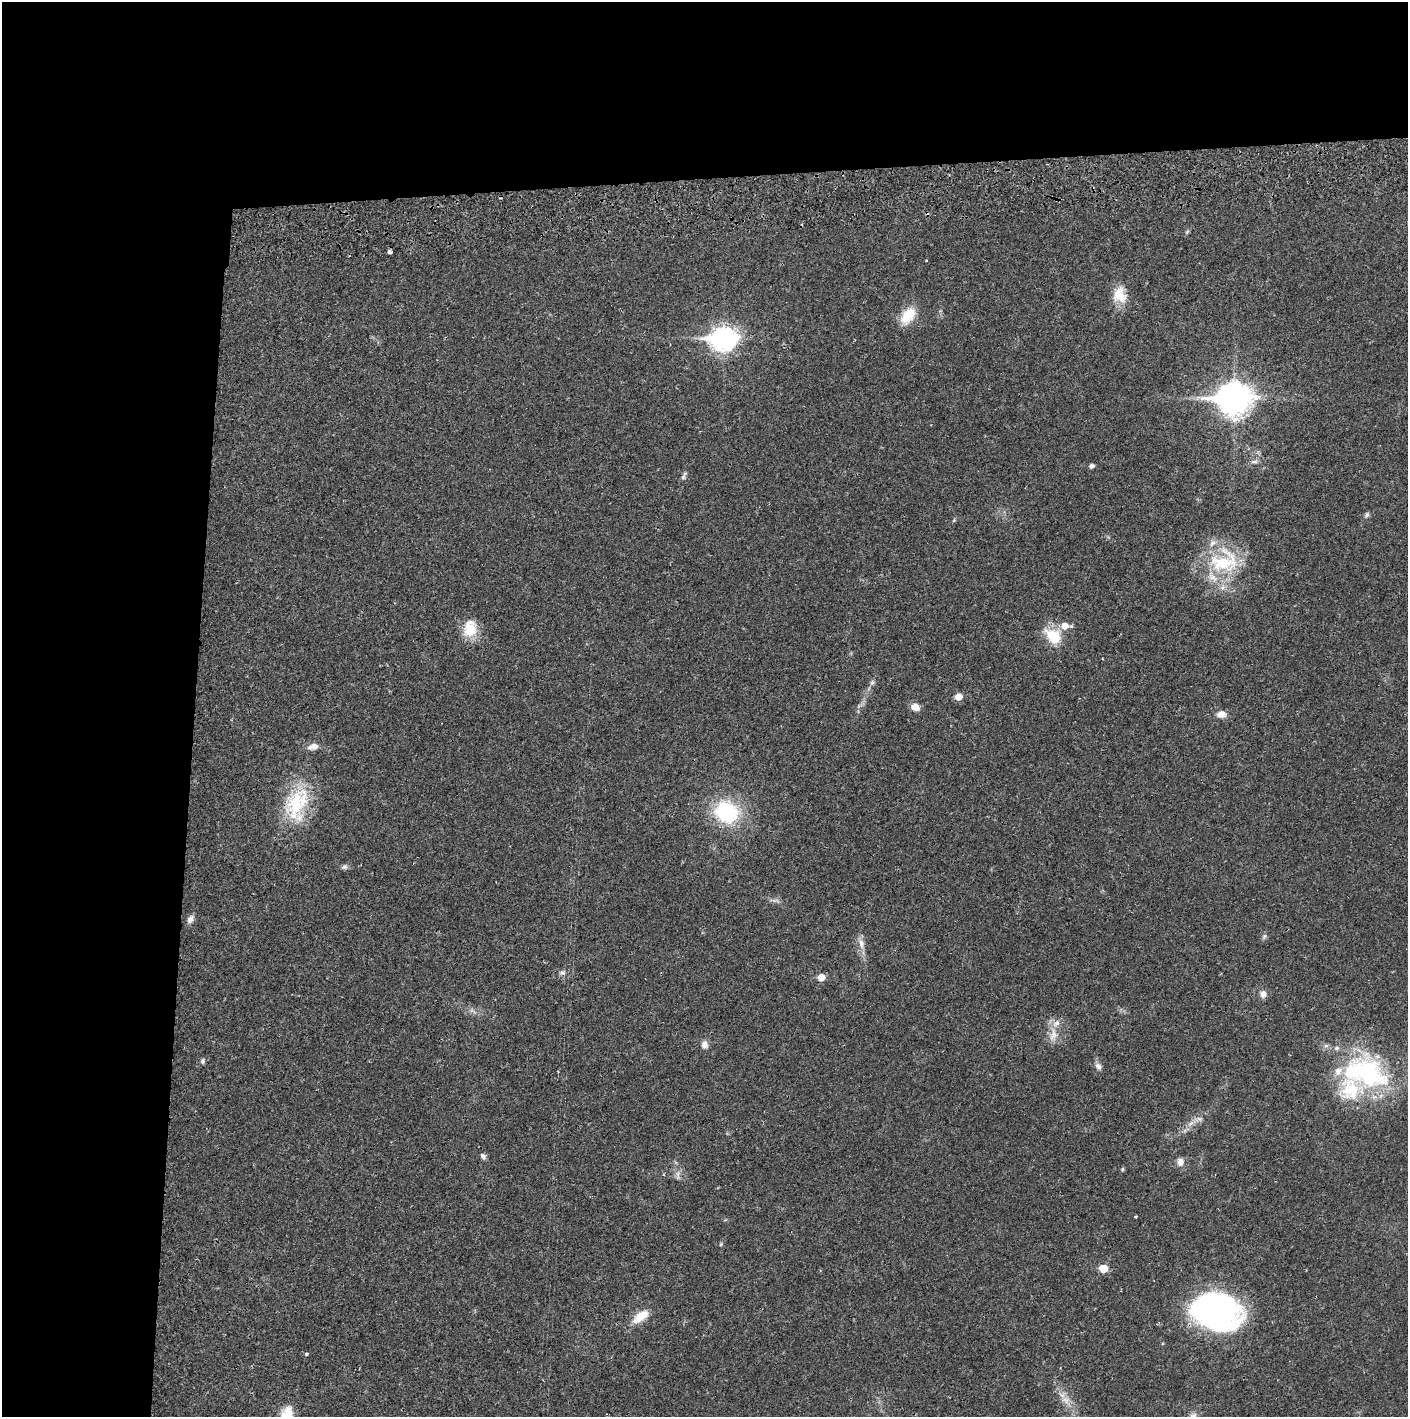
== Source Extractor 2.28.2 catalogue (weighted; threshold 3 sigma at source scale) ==
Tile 1 of 3 x 3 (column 1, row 1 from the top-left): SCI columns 4-1409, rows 2886-4300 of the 4227 x 4359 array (HDU 1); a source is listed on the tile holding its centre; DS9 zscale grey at full resolution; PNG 1410 x 1419 px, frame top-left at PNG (2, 2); no overlay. Shown black and unused: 24% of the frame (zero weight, under 2 of 3 exposures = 3% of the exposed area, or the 3 px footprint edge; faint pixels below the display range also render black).
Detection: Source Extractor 2.28.2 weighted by HDU 2 'WHT'; one run over the whole footprint, this tile lists its part. Background 0.0223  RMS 0.0035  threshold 0.0157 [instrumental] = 3 sigma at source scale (4.5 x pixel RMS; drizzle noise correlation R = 1.50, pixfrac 1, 0.05/0.05 arcsec/px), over >= 5 px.
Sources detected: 58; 1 too faint to see at this stretch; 2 cosmic-ray / hot-pixel residue — not listed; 8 inside a brighter listed object's ellipse — not listed separately; the other 47 listed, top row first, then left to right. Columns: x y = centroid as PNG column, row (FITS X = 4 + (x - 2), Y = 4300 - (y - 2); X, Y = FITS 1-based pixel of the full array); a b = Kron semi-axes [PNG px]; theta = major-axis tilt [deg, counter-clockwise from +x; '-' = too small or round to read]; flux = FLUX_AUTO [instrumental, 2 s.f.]
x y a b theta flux
1187 232 8 4 53 0.51
389 252 4 4 - 4.5
1120 295 21 16 -73 7.1
908 316 24 14 53 8
723 339 11 8 4 260
1234 399 13 10 2 550
1254 462 10 6 6 1.2
1092 466 5 4 - 1.2
683 477 8 6 75 0.84
1367 515 8 5 59 0.8
954 520 6 4 47 0.41
1224 562 43 33 11 27
1065 626 8 7 - 3.9
470 628 23 16 83 8.2
1053 636 20 15 -44 11
872 682 8 6 55 0.88
958 697 5 5 - 4.7
915 707 9 7 -20 3.1
1221 714 11 8 7 2.8
313 746 14 8 15 2.5
297 803 46 28 61 23
727 812 22 19 -26 31
345 867 7 7 - 0.89
190 919 12 7 59 1.6
1264 936 7 5 46 0.73
861 944 15 8 -79 2.5
562 973 10 6 -12 1.1
821 977 5 5 - 5.2
1263 994 9 8 - 1.8
1053 1034 20 10 80 4.1
704 1044 10 8 -81 1.9
203 1061 7 6 - 0.81
1098 1066 10 8 -51 1.5
1369 1073 54 37 -50 50
1191 1123 10 5 35 1.6
483 1156 8 6 -51 1.1
1180 1162 11 9 87 2.1
1122 1169 5 4 - 0.56
678 1174 13 5 -89 1.4
1136 1217 3 3 - 0.45
721 1244 5 4 - 0.43
1103 1268 6 5 - 7.9
1217 1311 35 28 -13 140
641 1316 22 10 36 6.2
306 1354 4 4 - 0.59
1066 1400 11 9 -15 2.6
287 1414 20 13 69 6.7
Overlapping masked pixels (flux is a lower limit): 1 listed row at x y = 1217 1311
Isophote crosses this tile's border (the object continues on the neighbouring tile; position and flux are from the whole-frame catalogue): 2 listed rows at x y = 1369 1073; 287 1414